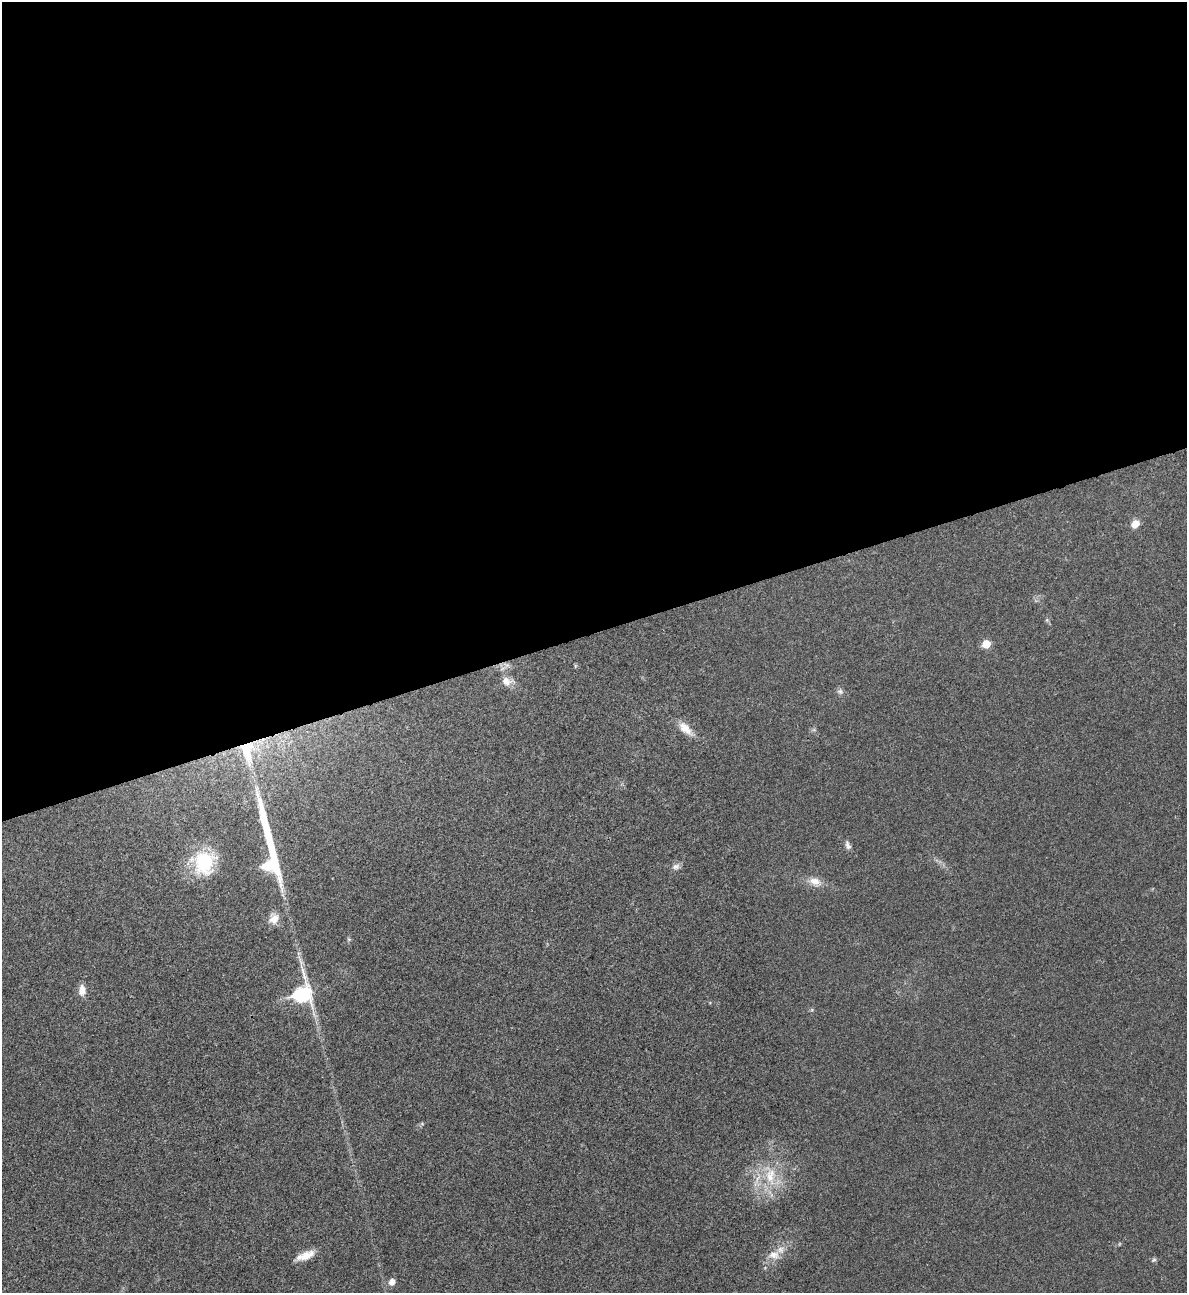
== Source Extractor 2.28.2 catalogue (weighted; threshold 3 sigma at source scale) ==
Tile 2 of 4 x 4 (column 2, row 1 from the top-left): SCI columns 1451-2635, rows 3875-5165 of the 5151 x 5169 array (HDU 1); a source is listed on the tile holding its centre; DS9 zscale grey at full resolution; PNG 1189 x 1295 px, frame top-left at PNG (2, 2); no overlay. Shown black and unused: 49% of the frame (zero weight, under 3 of 4 exposures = <1% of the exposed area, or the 3 px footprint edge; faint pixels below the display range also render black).
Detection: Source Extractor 2.28.2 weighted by HDU 2 'WHT'; one run over the whole footprint, this tile lists its part. Background 0.031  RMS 0.0046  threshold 0.0208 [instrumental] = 3 sigma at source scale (4.5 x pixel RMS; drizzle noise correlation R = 1.50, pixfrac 1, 0.05/0.05 arcsec/px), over >= 5 px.
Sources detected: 22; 1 long thin detection or spike segment (spike, bleed or trail) — not listed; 1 inside a brighter listed object's ellipse — not listed separately; the other 20 listed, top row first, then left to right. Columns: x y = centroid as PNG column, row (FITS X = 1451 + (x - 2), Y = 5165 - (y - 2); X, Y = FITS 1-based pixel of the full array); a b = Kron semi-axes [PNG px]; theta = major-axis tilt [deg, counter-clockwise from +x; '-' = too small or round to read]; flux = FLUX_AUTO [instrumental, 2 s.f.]
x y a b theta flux
1135 524 8 7 - 4.5
986 644 6 5 - 9.9
575 666 6 4 72 0.53
507 681 15 11 -15 4.3
840 691 9 7 -37 1.4
685 729 23 10 -44 5.8
247 751 36 18 -83 23
848 845 12 6 -71 1.8
204 862 27 22 84 26
269 866 10 7 18 33
676 866 11 7 13 1.9
815 881 16 10 -19 4.8
274 919 14 12 69 4.4
82 990 14 9 88 3.7
301 994 13 10 75 65
770 1175 33 15 -81 17
774 1255 17 12 1 5.5
305 1256 25 9 21 5.9
1154 1260 8 5 20 0.79
392 1282 6 6 - 3.2
Overlapping masked pixels (flux is a lower limit): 1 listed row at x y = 247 751